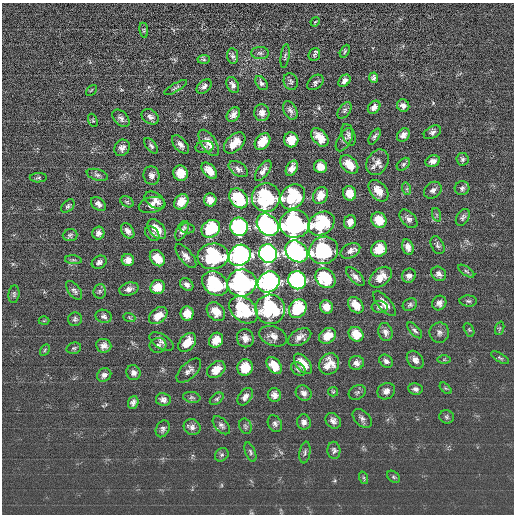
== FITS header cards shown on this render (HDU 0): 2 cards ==
NAXIS1  =                  512 / length of data axis 1
NAXIS2  =                  512 / length of data axis 2

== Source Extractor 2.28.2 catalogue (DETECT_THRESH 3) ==
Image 512 x 512 px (HDU 0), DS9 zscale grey, 1 PNG px = 1 image px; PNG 516 x 516 px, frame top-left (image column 1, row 512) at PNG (2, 3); each listed source drawn as its Kron ellipse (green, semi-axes under 4 px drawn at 4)
Background -0.292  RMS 15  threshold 45.8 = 3 sigma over >= 5 px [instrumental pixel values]
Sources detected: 192; all 192 listed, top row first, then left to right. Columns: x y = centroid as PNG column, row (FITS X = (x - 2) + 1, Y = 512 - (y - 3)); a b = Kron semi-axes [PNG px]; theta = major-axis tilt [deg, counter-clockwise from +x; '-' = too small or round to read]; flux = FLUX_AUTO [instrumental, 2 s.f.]
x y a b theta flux
315 22 5 3 - 900
144 30 8 4 -82 1600
345 51 7 4 62 1500
260 53 9 6 -1 2900
314 54 6 5 - 1900
233 56 7 5 -82 2400
285 56 12 4 83 2200
204 59 6 4 5 1300
373 78 5 4 - 2700
291 81 8 7 - 2600
344 81 7 5 48 4300
315 82 9 6 41 2600
261 83 8 5 -54 3000
233 85 8 5 -65 4100
204 86 9 5 41 3600
176 87 13 3 30 1900
91 90 6 2 45 780
403 106 6 6 - 3900
374 107 7 5 47 4800
290 110 10 6 -61 3700
345 110 9 5 56 2300
262 113 8 7 - 5900
233 114 8 6 54 5400
150 117 9 7 -34 4300
121 118 10 6 -46 3700
93 120 7 4 -69 1300
432 132 9 6 29 3300
349 135 11 6 -71 3700
403 135 7 6 - 5000
375 136 9 4 58 2500
320 137 11 6 -49 13000
291 140 7 7 - 17000
344 140 13 6 59 3500
262 142 9 6 51 17000
209 143 15 7 -57 9700
235 143 13 8 44 15000
180 144 11 6 -50 5300
151 146 9 5 -52 2700
204 147 9 6 6 3000
122 148 8 7 - 4700
462 159 6 6 - 2400
433 161 7 5 21 5000
377 162 13 10 59 7900
349 164 11 7 -46 15000
403 164 7 5 41 2300
320 167 6 6 - 11000
292 168 8 5 61 6200
238 169 11 6 -34 4300
209 171 10 6 -47 13000
263 171 12 5 54 5300
181 173 8 7 - 16000
97 175 11 5 -16 3000
152 176 9 8 - 5100
38 178 8 4 1 1800
462 188 7 7 - 2900
407 189 6 4 -72 1800
433 190 9 7 40 4200
378 191 12 8 -51 14000
350 193 7 6 - 14000
320 195 9 7 60 13000
266 197 14 14 - 110000
293 197 14 11 46 76000
239 198 11 8 -52 59000
155 200 11 7 -33 6400
210 200 6 6 - 9500
127 202 7 5 -29 2000
181 202 8 6 52 13000
98 204 8 5 -40 4000
152 205 13 8 13 7000
68 206 8 5 49 2100
437 215 7 4 -71 1900
463 217 9 6 58 2700
408 219 11 6 -48 4100
379 220 8 7 - 19000
350 222 7 6 - 6100
295 224 15 14 - 290000
321 224 14 11 35 73000
268 225 12 9 -48 450000
239 227 9 9 - 300000
187 228 7 5 -12 1800
157 229 11 7 -51 13000
211 229 10 8 36 63000
128 231 8 5 -53 4600
182 231 10 5 64 4800
98 233 6 6 - 3900
152 234 8 6 -45 2600
70 235 7 6 - 2200
437 245 9 6 -62 2900
408 247 8 5 -74 5800
379 249 8 7 - 17000
324 250 15 13 27 110000
297 251 12 9 -41 450000
350 251 10 7 29 5000
268 253 9 9 - 650000
240 255 11 10 - 440000
186 256 14 6 -51 6100
213 256 15 13 4 110000
157 258 9 6 -52 16000
73 260 8 3 -5 1600
128 260 6 6 - 6600
99 262 8 6 30 3400
466 271 9 4 -35 2300
439 274 8 6 -40 4200
409 276 7 6 - 4400
355 277 12 5 -46 4700
381 277 13 8 41 13000
325 278 11 9 -43 64000
297 280 9 8 - 310000
269 282 11 10 - 450000
215 283 14 11 -35 76000
242 283 15 13 16 290000
187 285 7 5 -40 4500
158 287 7 7 - 16000
129 289 10 6 17 4600
74 290 11 6 -53 3100
100 291 7 6 - 2400
14 294 9 5 82 1800
468 301 9 5 -2 2500
439 303 7 7 - 4500
384 304 15 6 -49 8600
356 305 9 6 -50 13000
410 305 7 6 - 2400
326 307 7 6 - 10000
380 307 8 6 -3 2700
270 309 15 14 - 110000
298 309 10 8 53 62000
244 310 16 11 -41 74000
216 312 10 8 -49 13000
187 313 7 6 - 13000
104 316 8 6 -16 3100
158 316 10 7 39 12000
129 317 6 4 -20 1600
75 319 7 7 - 2500
44 321 5 3 - 920
500 328 7 4 71 1700
415 330 10 4 -47 2800
469 330 7 4 -64 1500
385 332 9 7 -74 4700
439 333 10 10 - 4700
356 334 8 7 - 17000
273 336 14 9 -20 7300
327 336 9 7 38 15000
300 337 13 7 28 7200
245 338 9 8 - 6800
216 340 8 6 52 13000
162 342 13 7 -30 4400
187 342 11 7 49 15000
158 345 8 7 - 3300
104 346 7 7 - 5300
74 348 7 5 14 1800
45 350 6 4 61 1300
500 358 10 4 -31 1800
444 359 7 4 0 1600
415 360 10 7 -51 5400
386 361 7 6 - 3200
356 363 7 7 - 4800
303 364 12 6 -51 14000
329 364 11 9 51 12000
274 365 9 6 -54 16000
245 367 8 7 - 19000
298 369 8 6 -37 2800
216 370 10 7 39 13000
189 371 15 7 44 5400
133 373 7 7 - 4500
104 375 7 6 - 3600
446 388 7 4 -45 1700
415 389 7 5 -7 3400
386 391 9 7 34 5100
333 392 5 4 - 1300
357 392 9 6 30 2600
304 393 8 7 - 4400
274 395 7 6 - 5200
192 397 8 5 -9 2200
245 397 10 6 54 4800
217 399 8 5 38 2100
163 400 7 6 - 4100
133 402 6 5 - 3500
447 417 7 6 - 2200
362 418 11 7 -44 3800
333 421 8 7 - 4400
304 422 7 7 - 4600
275 424 9 6 -63 3200
221 425 11 6 -48 3400
245 426 8 6 -67 2300
192 427 9 7 -38 4200
163 429 9 6 64 3100
334 450 8 6 -86 3000
250 452 10 5 -68 2400
305 453 11 5 81 2600
222 455 7 6 - 2300
393 477 7 5 -41 1900
364 478 6 4 -71 1600